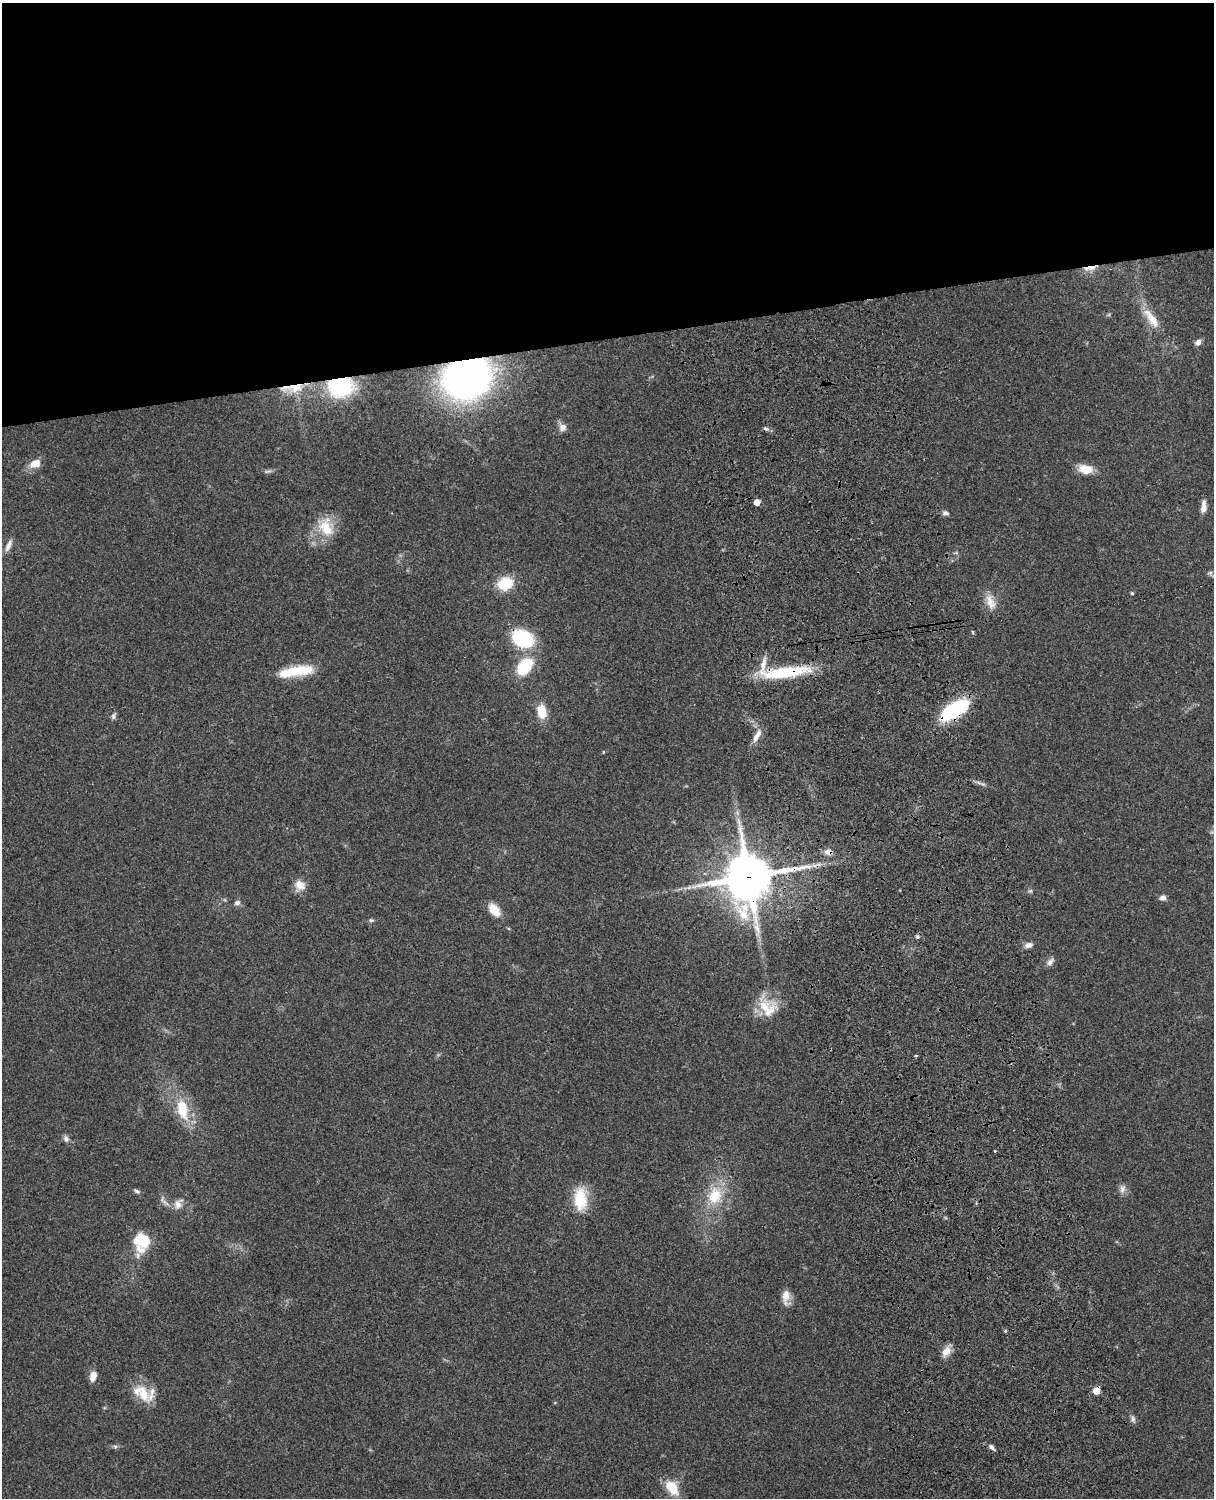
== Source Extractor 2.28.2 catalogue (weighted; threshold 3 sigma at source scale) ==
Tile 2 of 4 x 3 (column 2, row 1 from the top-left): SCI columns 1334-2545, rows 3268-4763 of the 5088 x 4927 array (HDU 1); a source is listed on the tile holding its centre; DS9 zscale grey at full resolution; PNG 1216 x 1500 px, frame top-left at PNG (2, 3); no overlay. Shown black and unused: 23% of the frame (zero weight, under 3 of 4 exposures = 6% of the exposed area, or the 3 px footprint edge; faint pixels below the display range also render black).
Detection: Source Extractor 2.28.2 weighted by HDU 2 'WHT'; one run over the whole footprint, this tile lists its part. Background 0.0918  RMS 0.0062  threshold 0.0278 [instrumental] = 3 sigma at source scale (4.5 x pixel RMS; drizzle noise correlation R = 1.50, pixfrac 1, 0.05/0.05 arcsec/px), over >= 5 px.
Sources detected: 65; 1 inside a brighter object's white glare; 1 cosmic-ray / hot-pixel residue — not listed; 2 inside a brighter listed object's ellipse — not listed separately; the other 61 listed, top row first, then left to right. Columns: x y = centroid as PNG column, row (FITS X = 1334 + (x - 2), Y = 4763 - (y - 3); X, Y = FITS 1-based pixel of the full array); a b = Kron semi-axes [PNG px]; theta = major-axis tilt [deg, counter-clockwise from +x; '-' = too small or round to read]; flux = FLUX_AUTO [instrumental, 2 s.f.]
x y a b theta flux
1090 268 18 5 7 4.9
1151 319 34 11 -53 12
1198 342 8 6 53 2.9
467 377 26 21 21 600
340 386 24 20 3 60
296 387 29 12 15 16
562 428 10 9 - 3.7
766 429 8 4 -22 1.4
35 464 14 10 22 6.9
1085 469 18 10 -11 9
268 471 11 4 5 1.5
757 502 5 5 - 6.1
1204 507 13 6 87 5.3
945 513 9 6 -9 1.8
326 527 28 18 -67 16
8 545 16 6 65 3.7
1210 573 8 6 27 1.5
505 583 14 11 19 21
1132 593 4 4 - 0.79
990 602 23 11 -66 7.6
973 632 6 3 -88 0.62
523 638 19 14 -21 44
525 666 16 11 52 30
300 671 33 13 6 19
785 672 61 12 6 37
954 710 28 12 32 56
542 711 15 9 -77 12
113 716 8 6 87 1.7
757 736 20 7 60 4.7
603 752 4 3 - 0.49
828 852 9 7 -3 4
748 877 18 17 - 2200
300 885 14 13 - 6.1
689 887 7 4 19 1.4
1030 891 6 5 - 1
1163 898 8 7 - 2.4
237 903 6 6 - 2.3
494 910 14 9 -50 11
371 920 6 5 - 1.1
917 937 6 5 - 1.1
1028 945 10 7 12 2.9
1050 962 12 7 47 2.6
764 1006 22 19 59 15
916 1056 4 3 - 0.76
182 1109 31 15 -77 20
66 1139 9 7 -53 2.2
995 1151 3 2 - 0.81
1122 1189 12 8 -87 3.1
137 1191 8 5 -27 1.4
715 1196 26 19 74 21
580 1199 28 16 -89 20
178 1204 15 11 64 4.8
142 1241 20 17 -34 21
786 1297 19 9 -88 5.9
946 1351 14 9 45 5.9
93 1376 12 8 75 4.6
1096 1390 8 7 - 4.4
142 1393 30 17 -40 15
1133 1419 10 6 -82 1.9
992 1447 9 5 -47 1.9
672 1488 17 10 -53 15
Overlapping masked pixels (flux is a lower limit): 10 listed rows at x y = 1090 268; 467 377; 340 386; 296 387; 523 638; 785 672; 954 710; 828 852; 748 877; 1096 1390